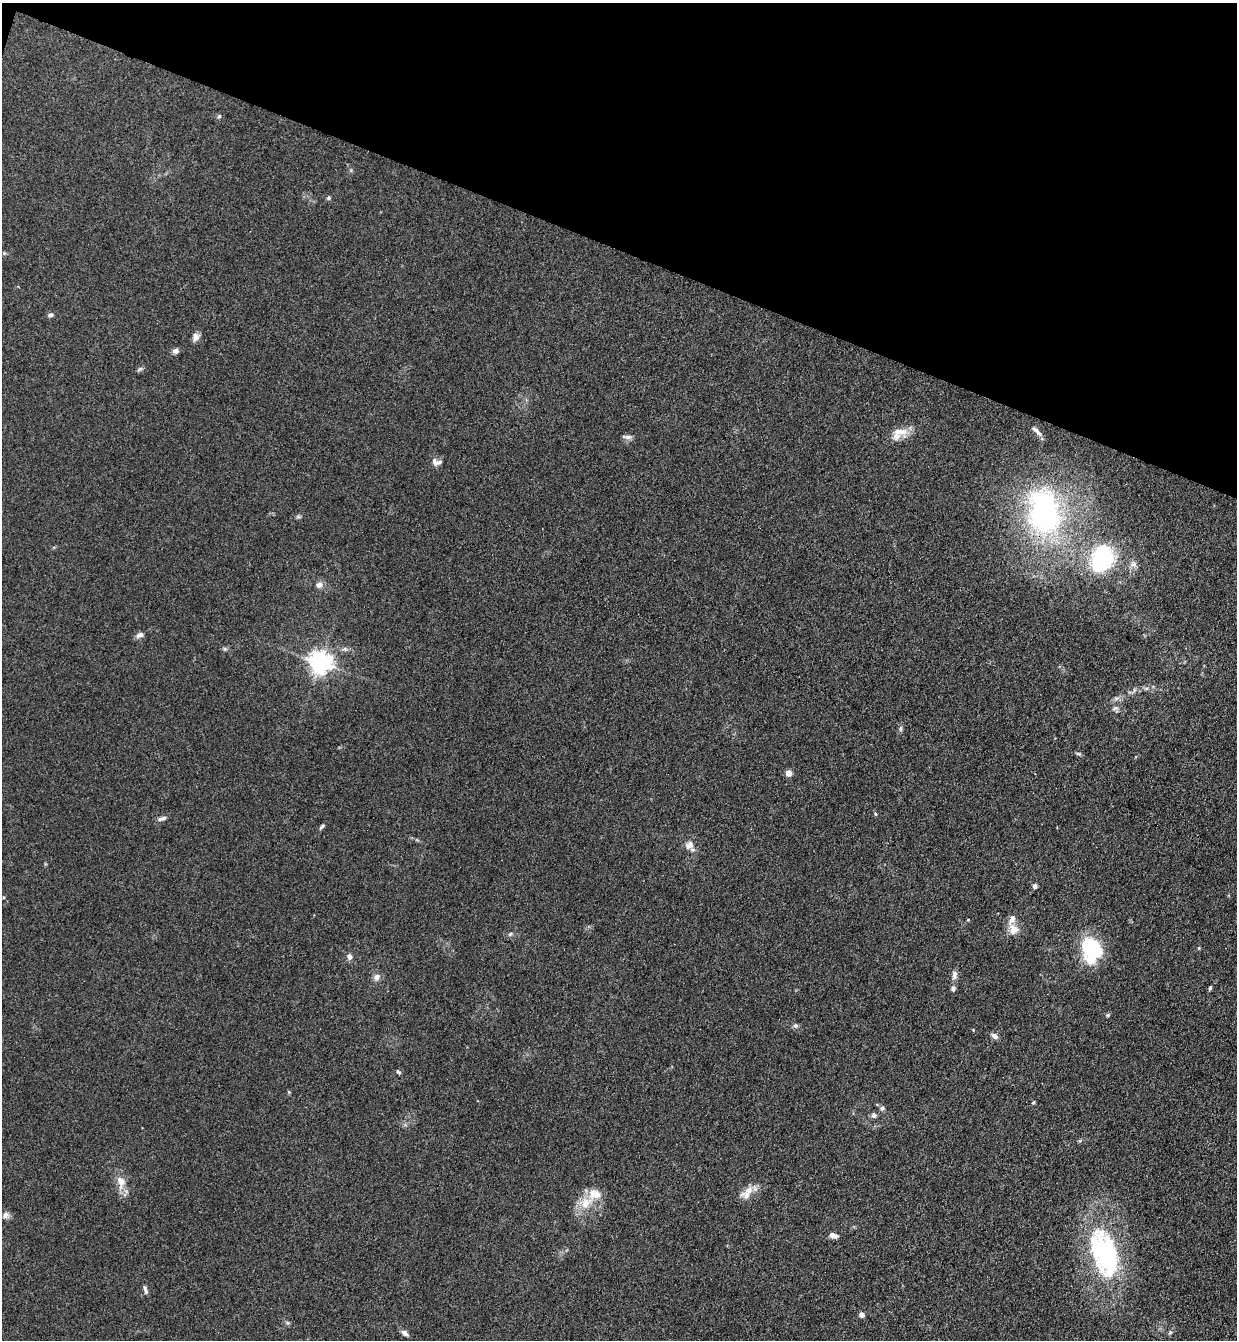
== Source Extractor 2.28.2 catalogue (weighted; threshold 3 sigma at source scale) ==
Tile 2 of 4 x 4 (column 2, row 1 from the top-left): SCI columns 1425-2659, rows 4037-5374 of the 5447 x 5397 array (HDU 1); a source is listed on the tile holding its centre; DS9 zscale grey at full resolution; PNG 1239 x 1342 px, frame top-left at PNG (2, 3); no overlay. Shown black and unused: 19% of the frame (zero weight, under 3 of 4 exposures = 5% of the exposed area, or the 3 px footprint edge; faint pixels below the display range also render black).
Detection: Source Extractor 2.28.2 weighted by HDU 2 'WHT'; one run over the whole footprint, this tile lists its part. Background 0.128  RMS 0.0077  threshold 0.0349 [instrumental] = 3 sigma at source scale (4.5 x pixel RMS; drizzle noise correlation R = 1.50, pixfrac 1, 0.05/0.05 arcsec/px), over >= 5 px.
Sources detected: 55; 1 inside a brighter object's white glare — not listed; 3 inside a brighter listed object's ellipse — not listed separately; the other 51 listed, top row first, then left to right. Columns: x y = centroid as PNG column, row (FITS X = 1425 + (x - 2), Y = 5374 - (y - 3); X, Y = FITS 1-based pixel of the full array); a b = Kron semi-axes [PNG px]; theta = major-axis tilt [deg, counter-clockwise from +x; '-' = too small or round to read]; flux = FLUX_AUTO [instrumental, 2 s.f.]
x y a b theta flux
219 116 5 5 - 1.3
328 198 6 5 - 1.3
51 315 7 5 13 1.9
196 337 11 9 68 3.5
175 351 8 7 - 2.5
140 369 9 4 35 1.4
900 431 24 9 1 9.1
1037 431 18 5 -44 3.2
628 437 11 6 -10 2.5
436 462 13 9 -9 3.9
1044 511 49 34 -81 160
298 517 7 4 0 1.2
1102 558 27 21 66 72
319 585 9 8 - 3.5
140 635 10 6 23 3.3
320 662 7 7 - 580
1146 688 6 4 -18 1.4
1115 708 10 6 20 2.3
900 728 7 5 88 1.7
1078 754 7 4 -7 1.4
789 773 4 4 - 10
875 814 5 3 - 0.78
162 818 13 5 18 2.6
322 826 8 5 45 1.5
689 845 13 9 44 5.1
1035 886 7 5 -75 1.9
1013 929 17 13 -75 8.2
510 934 6 4 44 1.1
1093 949 30 18 87 48
349 956 8 6 -85 2.7
954 975 13 6 81 3.5
376 977 9 8 - 3.3
953 988 7 6 - 2.1
1210 988 5 4 - 1.1
1108 1015 5 5 - 0.97
796 1025 9 4 1 1.6
994 1036 8 6 -37 3.1
398 1072 7 4 -43 1.2
1033 1102 5 4 - 0.93
882 1108 7 6 - 1.8
874 1115 7 6 - 2.3
121 1182 16 10 -82 9.3
747 1194 20 12 0 8.4
586 1203 19 13 50 15
5 1215 9 7 41 2.9
833 1235 11 6 -13 3.7
1104 1253 59 30 -72 120
145 1290 11 4 -74 2
861 1315 6 5 - 2.8
1170 1332 7 5 45 1.5
405 1333 9 6 -39 3.1